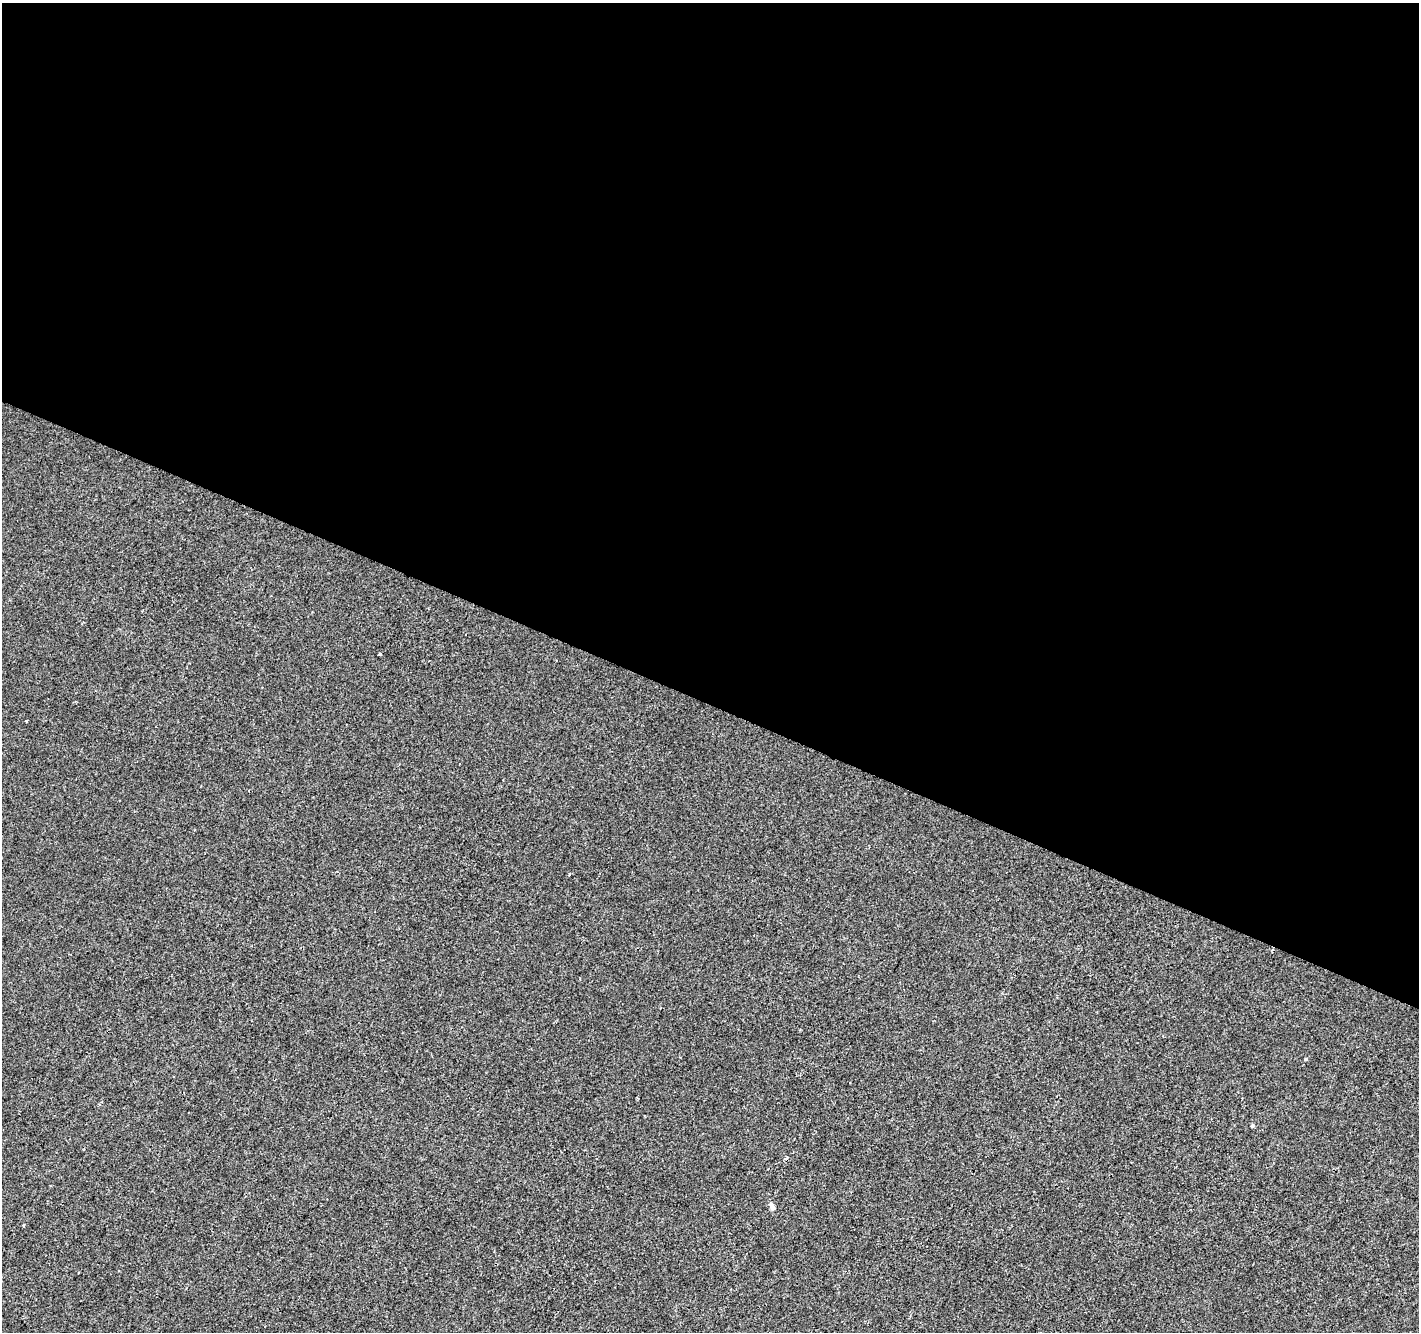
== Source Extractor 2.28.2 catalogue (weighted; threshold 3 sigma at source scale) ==
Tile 3 of 4 x 4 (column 3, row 1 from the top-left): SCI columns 2837-4253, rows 4193-5522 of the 5679 x 5792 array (HDU 1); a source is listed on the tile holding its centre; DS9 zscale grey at full resolution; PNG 1421 x 1334 px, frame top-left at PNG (2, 3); no overlay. Shown black and unused: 53% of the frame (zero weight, under 2 of 3 exposures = <1% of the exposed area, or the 3 px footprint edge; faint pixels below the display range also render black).
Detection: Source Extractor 2.28.2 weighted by HDU 2 'WHT'; one run over the whole footprint, this tile lists its part. Background -6.38e-04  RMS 0.0042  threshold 0.0188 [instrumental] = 3 sigma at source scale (4.5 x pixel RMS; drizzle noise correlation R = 1.50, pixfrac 1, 0.0396/0.0396 arcsec/px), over >= 5 px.
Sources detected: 6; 1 cosmic-ray / hot-pixel residue — not listed; the other 5 listed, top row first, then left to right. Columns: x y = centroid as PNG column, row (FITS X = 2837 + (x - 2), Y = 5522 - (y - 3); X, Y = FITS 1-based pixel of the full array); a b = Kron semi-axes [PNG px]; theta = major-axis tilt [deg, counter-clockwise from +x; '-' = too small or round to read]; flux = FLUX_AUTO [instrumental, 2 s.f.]
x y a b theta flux
380 654 3 3 - 0.58
569 874 3 2 - 0.7
1306 1059 4 3 - 0.89
1252 1126 4 4 - 0.64
772 1207 8 6 -78 1.4